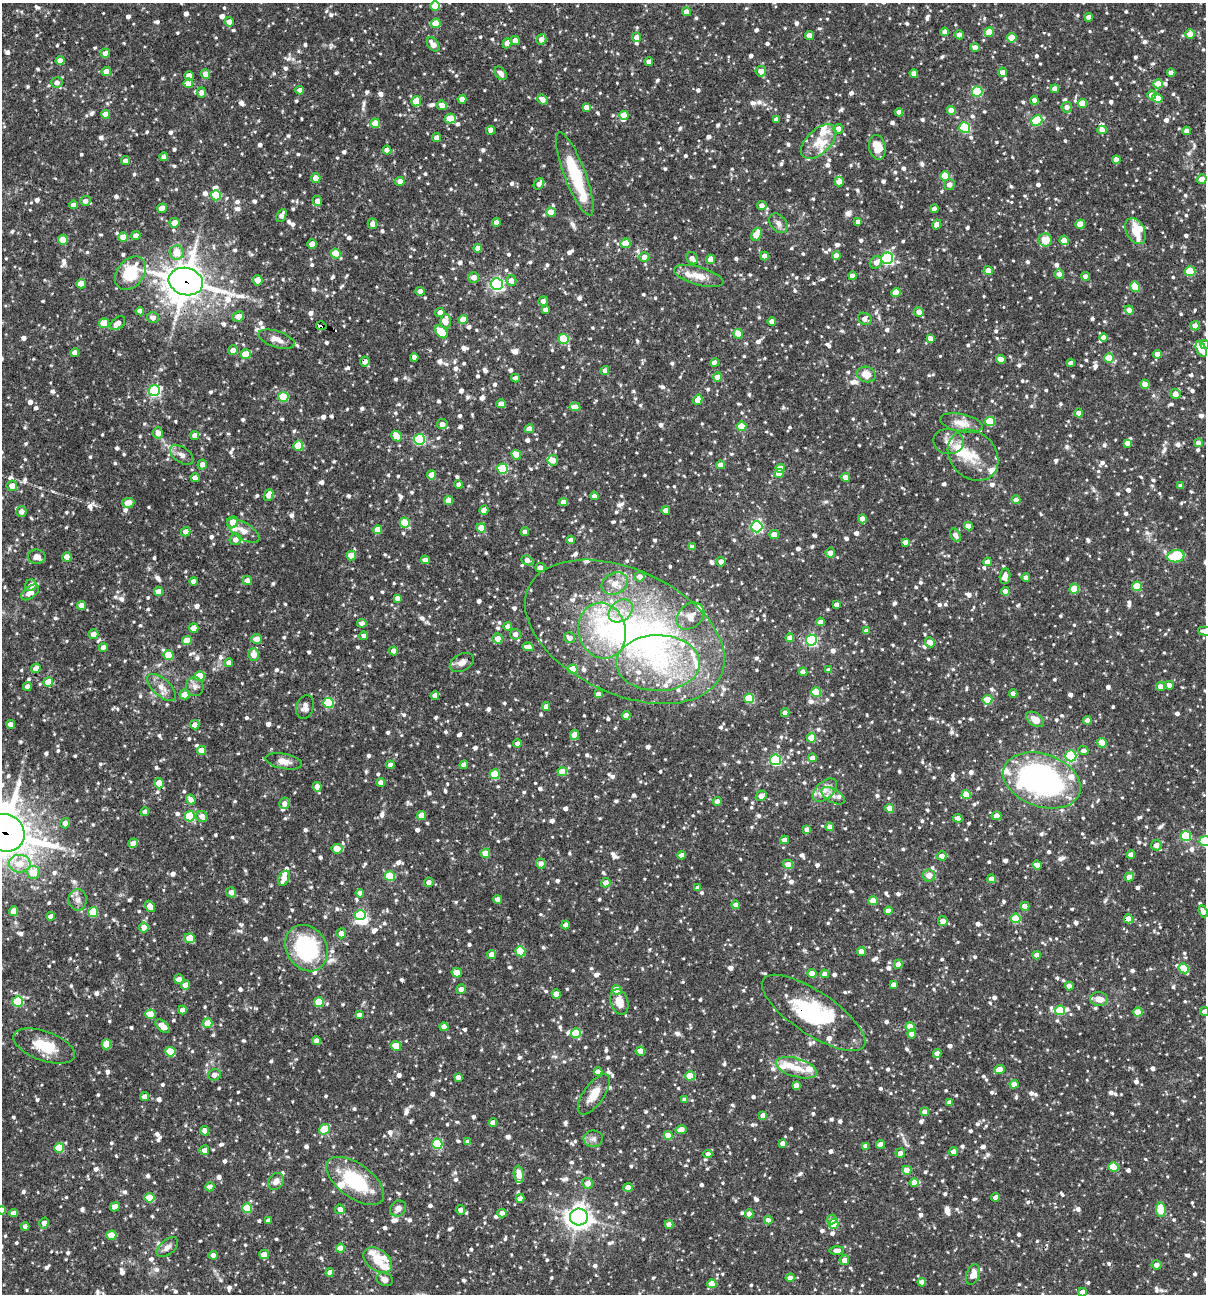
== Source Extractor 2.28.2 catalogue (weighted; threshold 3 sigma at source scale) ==
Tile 11 of 4 x 4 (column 3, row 3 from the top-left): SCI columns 2657-3860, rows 1293-2584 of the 5188 x 5168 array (HDU 1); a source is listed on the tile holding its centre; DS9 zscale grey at full resolution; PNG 1208 x 1296 px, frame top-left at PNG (2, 3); each listed source drawn as its Kron ellipse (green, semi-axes under 4 px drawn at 4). Shown black and unused: <1% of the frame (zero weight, under 3 of 4 exposures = <1% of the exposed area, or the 3 px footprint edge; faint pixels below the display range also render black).
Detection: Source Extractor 2.28.2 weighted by HDU 2 'WHT'; one run over the whole footprint, this tile lists its part. Background 0.0835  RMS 0.0039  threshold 0.0176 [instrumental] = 3 sigma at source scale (4.5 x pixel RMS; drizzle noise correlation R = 1.50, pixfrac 1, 0.05/0.05 arcsec/px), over >= 5 px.
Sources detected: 1508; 4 inside a brighter object's white glare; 1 cosmic-ray / hot-pixel residue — neither listed nor drawn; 52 inside a brighter listed object's ellipse — not listed separately; of the other 1451, all 500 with FLUX_AUTO >= 1.9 (the completeness limit of this list) listed and drawn (951 fainter detections not listed), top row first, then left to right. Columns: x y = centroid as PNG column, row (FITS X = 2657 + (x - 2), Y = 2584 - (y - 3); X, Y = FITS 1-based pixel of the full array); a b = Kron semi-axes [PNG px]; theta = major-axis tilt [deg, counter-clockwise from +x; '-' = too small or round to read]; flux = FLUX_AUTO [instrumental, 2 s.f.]
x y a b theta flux
435 6 4 4 - 6.9
686 12 4 4 - 3.2
1089 17 4 4 - 2.6
229 22 4 4 - 2.5
436 23 5 4 - 8.2
945 32 4 4 - 2.8
989 32 5 4 - 7.4
1190 34 5 4 - 4.3
809 35 4 4 - 3.2
959 35 4 4 - 2.7
636 37 5 4 - 2.5
1012 38 5 4 - 8.7
541 39 5 4 - 3
515 40 4 4 - 2.8
507 43 5 4 - 2.6
433 44 8 5 -52 3.7
975 47 4 4 - 2.8
105 53 4 4 - 2.7
60 61 4 4 - 3.5
649 61 4 4 - 2.1
106 71 5 4 - 3.3
761 71 5 5 - 3
1003 72 5 4 - 2.8
501 73 7 5 -55 2.5
1171 73 4 4 - 2.4
206 74 5 4 - 3.9
914 74 4 4 - 3
189 76 4 4 - 5
57 82 6 5 - 1.9
188 83 5 4 - 3.9
1158 84 4 4 - 7.3
1055 89 4 4 - 4.2
300 90 4 4 - 2.3
201 92 5 4 - 2
977 92 5 5 - 26
1152 95 4 4 - 4.7
1157 98 6 4 -30 5.8
462 99 4 4 - 2.9
542 99 5 4 - 2.8
1034 100 4 4 - 2.6
416 101 5 4 - 7.8
1082 103 4 4 - 8.1
442 105 5 4 - 3.7
586 107 4 4 - 2.5
1067 107 5 5 - 2.1
951 110 4 4 - 4.2
899 112 4 4 - 2.8
105 114 4 4 - 3.6
624 115 5 4 - 4
450 118 5 5 - 9.9
776 120 4 4 - 2.1
1037 120 6 5 - 22
375 123 4 4 - 6.5
965 127 5 5 - 32
838 129 5 5 - 2.8
491 130 4 4 - 2.3
1102 130 4 4 - 2.8
1187 131 4 4 - 3.4
437 138 4 4 - 2.9
819 142 21 12 44 6.8
877 147 12 8 -80 7.9
387 150 4 4 - 2.9
164 157 4 4 - 2.4
1116 160 4 4 - 2.9
125 161 4 4 - 2.5
575 174 44 10 -69 23
945 176 5 4 - 9.8
316 178 5 5 - 3.3
1202 179 5 4 - 3
400 181 5 4 - 3.4
839 181 5 4 - 2.8
539 184 6 4 54 2
949 184 5 5 - 2.7
216 195 5 5 - 16
85 201 5 5 - 1.9
317 201 5 5 - 2.7
73 205 4 4 - 2.7
762 205 5 4 - 2.1
162 208 5 4 - 3.6
934 209 4 4 - 2.3
551 212 4 4 - 6.2
281 215 7 4 64 2
496 222 4 4 - 2.5
858 222 4 4 - 2
174 223 5 5 - 4
779 223 11 7 -50 2.1
372 224 5 5 - 2.5
937 224 5 4 - 2.9
1080 224 5 4 - 6.2
1136 231 14 9 -61 5.2
756 234 7 4 65 7.8
136 236 4 4 - 2.7
123 237 5 4 - 4.5
63 240 5 5 - 6.4
1045 240 6 6 - 6.1
1064 240 5 4 - 6.6
626 243 5 5 - 9.2
312 244 5 4 - 4.5
478 248 4 4 - 3.4
177 253 7 7 - 6.1
336 254 5 5 - 12
836 255 4 4 - 3.1
764 256 4 4 - 3.6
644 257 5 5 - 2.5
692 258 6 5 - 2
887 258 6 5 - 67
710 259 5 4 - 2.8
876 262 6 5 - 2.5
988 271 4 4 - 3.7
1190 271 5 5 - 13
130 273 19 13 53 16
1059 274 5 5 - 2
699 276 25 9 -16 5.9
852 276 4 4 - 3.1
1085 276 4 4 - 2.3
474 277 5 5 - 2.9
258 280 5 5 - 3.4
511 281 5 5 - 2.8
186 282 17 13 -16 820
81 284 5 4 - 4.7
497 284 6 6 - 78
1135 287 5 5 - 13
420 291 4 4 - 2.6
896 292 4 4 - 7.4
543 301 5 4 - 1.9
545 310 4 4 - 2.1
1129 310 4 4 - 2.4
140 311 4 4 - 2.5
440 312 4 4 - 2.5
919 312 5 5 - 2.3
238 316 6 5 - 2.6
153 317 6 5 - 2
463 319 4 4 - 5.1
865 319 7 6 - 2.3
445 321 7 5 89 4
772 321 4 4 - 2.4
104 323 5 5 - 7.6
118 323 9 5 40 2.6
321 326 5 3 - 41
1195 326 5 4 - 2.6
442 332 7 5 -48 11
738 334 5 4 - 6
1104 337 4 4 - 3.3
930 338 4 4 - 2.9
277 339 19 8 -18 3.3
564 339 5 5 - 24
1205 344 4 4 - 3.1
1201 349 8 5 -67 4.6
233 350 5 5 - 2.7
75 353 4 4 - 2.7
246 354 5 5 - 9.1
1157 354 4 4 - 4.1
414 357 4 4 - 2.5
1109 358 5 4 - 11
1001 359 5 4 - 3.4
365 362 5 5 - 2.4
715 363 4 4 - 2.7
1071 363 4 4 - 2.6
605 371 4 4 - 2.6
866 374 9 8 - 4.7
718 377 4 4 - 4.2
515 378 4 4 - 2.1
1145 384 4 4 - 5
154 390 5 5 - 58
1175 394 5 5 - 2.8
283 397 5 5 - 18
698 400 5 4 - 5.2
501 404 4 4 - 3.3
575 407 5 4 - 3.9
1078 413 4 4 - 2.5
990 421 5 5 - 16
961 423 22 9 -12 4.7
442 424 5 5 - 2.7
741 426 5 4 - 9.3
529 429 5 4 - 2.9
158 433 5 5 - 3.3
195 435 4 4 - 3.1
396 436 6 5 - 5.6
419 439 5 5 - 40
948 441 15 12 -10 3.7
1127 443 4 4 - 2.4
1198 443 4 4 - 2.3
298 446 5 5 - 13
182 455 13 7 -35 2.2
516 455 5 4 - 5.9
973 455 28 22 -46 10
553 460 5 5 - 3.6
202 464 5 4 - 2.7
720 465 4 4 - 2.7
780 468 4 4 - 3.7
502 469 5 5 - 24
779 473 5 4 - 4.5
431 475 4 4 - 5.5
845 477 4 4 - 2.8
195 478 4 4 - 3.2
459 484 4 4 - 2.2
12 486 5 5 - 3.2
1181 486 4 4 - 2.3
268 495 6 4 66 3.4
594 496 4 4 - 1.9
1016 500 4 4 - 3
449 501 4 4 - 4.9
563 502 4 4 - 2.5
128 503 6 4 7 4.1
484 510 5 4 - 3.5
666 510 4 4 - 2.7
21 511 5 5 - 2.5
863 519 4 4 - 4
233 522 6 5 - 3.7
405 523 5 5 - 15
968 526 4 4 - 2.7
757 527 5 5 - 51
481 528 4 4 - 6.9
378 530 4 4 - 5.6
243 531 18 8 -32 3.6
186 532 5 4 - 3.1
525 532 4 4 - 2.5
774 534 5 5 - 3.2
955 535 7 5 -59 2.5
235 539 6 5 - 2.3
571 540 4 4 - 2.7
905 542 4 4 - 2.4
692 547 4 4 - 2
830 553 5 5 - 2.6
351 556 5 4 - 7
1176 556 8 6 8 14
37 557 9 7 -8 2.6
67 557 5 4 - 2.9
425 560 4 4 - 2.1
527 560 6 4 -22 2.9
721 562 5 4 - 2.9
987 562 4 4 - 2.3
540 567 5 4 - 2.2
1005 576 7 5 82 2.8
639 577 5 5 - 2.9
1026 578 4 4 - 2.1
247 580 5 4 - 2.6
193 581 4 4 - 2.5
615 584 14 10 25 4.4
31 585 6 5 - 2.8
1137 586 5 4 - 11
1074 589 5 4 - 9.9
1005 591 4 4 - 2.5
30 592 10 6 37 3.4
158 592 4 4 - 3.5
397 598 4 4 - 2.1
81 605 4 4 - 2.8
836 605 4 4 - 2.3
621 611 13 10 41 5.3
690 616 15 11 42 4.8
821 622 4 4 - 2.7
362 623 5 4 - 2.2
508 626 4 4 - 2.8
194 628 5 4 - 5.2
602 631 28 23 -75 23
866 631 4 4 - 2.2
1205 631 7 4 -6 3.1
625 632 106 62 -25 140
93 634 5 5 - 2.7
515 634 5 5 - 2.6
364 636 4 4 - 2.3
569 638 6 5 - 2.5
790 638 4 4 - 2.7
257 639 5 5 - 3
498 639 5 5 - 4
811 640 5 5 - 49
187 641 5 4 - 7.2
930 642 5 4 - 3.3
528 647 6 4 -8 2.9
103 648 4 4 - 2.9
394 651 4 4 - 2.8
254 654 6 5 - 3.9
168 655 5 5 - 11
462 662 13 8 29 2.7
229 663 4 4 - 2.8
658 663 42 28 0 37
36 668 5 4 - 3
573 669 5 5 - 10
829 670 4 4 - 2.4
803 672 4 4 - 3.3
200 676 5 5 - 15
48 682 5 4 - 6.1
1169 685 4 4 - 2.6
1160 686 4 4 - 2.7
27 687 4 4 - 2.4
162 687 17 8 -42 3.7
195 687 9 8 - 2
816 692 5 5 - 12
185 694 5 5 - 4.1
598 694 4 4 - 2.6
1013 694 4 4 - 3
435 696 4 4 - 2.5
749 698 5 5 - 15
987 700 5 4 - 12
329 703 5 5 - 24
546 706 4 4 - 2.5
305 707 12 8 73 2.2
785 713 4 4 - 2.6
626 715 4 4 - 2.9
1035 719 10 6 -35 4.2
1087 720 4 4 - 2.5
10 724 4 4 - 2.1
195 725 5 4 - 2.7
574 735 5 4 - 4.3
811 738 4 4 - 8.1
1102 743 5 4 - 8.5
517 744 4 4 - 2.3
202 750 4 4 - 5.4
1083 751 5 4 - 2.1
1071 756 5 5 - 40
812 758 4 4 - 2.5
775 760 5 5 - 42
284 761 18 7 -11 3.2
390 765 4 4 - 2.6
464 765 4 4 - 2.8
562 772 4 4 - 8.2
495 774 5 5 - 15
1042 780 40 26 -19 95
381 782 4 4 - 2.9
159 783 5 4 - 6
317 787 5 4 - 2.5
825 790 14 8 42 3.6
966 794 4 4 - 9.1
761 796 6 4 31 2.8
833 796 13 6 -30 2.3
191 799 5 4 - 2.5
717 802 4 4 - 3
284 803 5 5 - 2.1
890 809 4 4 - 7
145 812 4 4 - 2.2
421 815 4 4 - 4.5
190 816 5 5 - 24
202 816 6 5 - 2.7
996 816 5 4 - 2.9
958 818 5 4 - 3.1
65 823 5 5 - 2
830 827 4 4 - 2.8
807 830 4 4 - 2.3
5 833 20 18 -31 1400
1186 836 5 5 - 26
785 840 4 4 - 2.6
1205 841 6 5 - 27
133 843 5 4 - 2.9
1156 845 5 5 - 2.8
337 849 5 5 - 7.1
485 853 4 4 - 5.1
1131 854 4 4 - 2.3
682 855 4 4 - 2.6
942 856 4 4 - 2.8
541 863 5 5 - 2
20 864 11 9 -1 6
788 864 5 4 - 3.1
1037 865 5 4 - 2.7
33 872 6 6 - 6.9
929 875 6 6 - 3.2
390 876 5 5 - 18
1129 877 5 4 - 3
284 878 8 5 61 3.4
991 879 4 4 - 2.7
429 882 5 4 - 1.9
606 883 5 4 - 3.1
698 888 4 4 - 2.1
231 892 5 5 - 2.2
360 893 4 4 - 2.9
498 899 4 4 - 3.2
78 900 10 9 - 2.2
873 901 4 4 - 6.5
736 905 4 4 - 2.6
150 906 6 4 -52 3.9
1025 906 4 4 - 3.6
13 911 5 4 - 3
888 911 4 4 - 3.2
1203 911 6 4 -67 2.4
93 912 5 5 - 18
360 915 6 5 - 33
51 916 4 4 - 2.6
1016 918 5 5 - 15
1128 919 4 4 - 6.1
943 921 5 5 - 2.6
566 925 4 4 - 2.3
144 928 5 5 - 3
341 933 5 5 - 2.7
190 938 5 5 - 8.1
306 948 24 20 -58 39
520 951 5 5 - 14
861 951 4 4 - 4.9
491 954 5 4 - 3
1037 955 4 4 - 2.7
898 964 4 4 - 2.8
1184 968 5 4 - 11
457 973 5 4 - 6.5
812 974 4 4 - 6.8
825 974 4 4 - 3.1
179 979 5 5 - 2.7
186 985 4 4 - 4
893 985 4 4 - 2.3
1069 986 4 4 - 2.3
461 989 5 4 - 2.8
617 990 5 4 - 8.5
556 994 4 4 - 4.2
1099 999 9 7 -5 3.4
18 1001 5 5 - 21
319 1002 5 5 - 15
619 1002 13 8 -71 4.7
182 1010 4 4 - 2.9
1060 1010 5 5 - 17
1138 1012 4 4 - 6.5
1205 1012 4 4 - 2.8
813 1013 60 21 -34 32
150 1014 5 5 - 8.9
359 1015 4 4 - 1.9
208 1023 5 5 - 6.9
163 1026 9 5 -41 4.3
444 1027 4 4 - 4.1
910 1027 4 4 - 8.5
576 1033 5 5 - 16
912 1034 4 4 - 3.1
316 1041 4 4 - 2.8
106 1044 5 4 - 7.7
44 1046 32 14 -20 12
396 1046 5 4 - 9.2
640 1051 4 4 - 4.6
170 1052 5 5 - 14
937 1053 4 4 - 2.6
796 1068 21 9 -16 5.7
1000 1069 5 4 - 5.4
598 1072 4 4 - 2.8
214 1075 6 5 - 2.2
690 1076 5 4 - 11
458 1077 4 4 - 2.5
1014 1084 4 4 - 4
796 1085 4 4 - 2.4
594 1094 24 10 55 5.7
145 1097 4 4 - 2.7
685 1100 4 4 - 2.7
949 1102 4 4 - 2.1
925 1112 4 4 - 2.6
763 1115 4 4 - 2.9
493 1123 4 4 - 2.8
324 1129 6 5 - 15
681 1130 5 4 - 4.6
204 1131 5 4 - 1.9
668 1135 4 4 - 5.7
593 1139 9 8 - 1.9
468 1142 4 4 - 2.7
782 1143 4 4 - 2.2
437 1144 5 5 - 25
880 1144 4 4 - 3.3
865 1146 4 4 - 2.5
59 1148 5 5 - 13
204 1150 5 4 - 2.6
954 1152 4 4 - 3.2
900 1153 5 4 - 2
708 1154 4 4 - 2.2
1114 1167 5 4 - 11
907 1170 4 4 - 7.8
519 1174 9 5 -82 4.4
355 1181 33 17 -36 24
276 1182 9 7 51 2.4
588 1183 5 5 - 3
914 1183 4 4 - 3.5
210 1187 5 4 - 2.6
628 1187 4 4 - 2.5
996 1197 4 4 - 2.5
150 1198 5 5 - 10
520 1198 4 4 - 2.5
115 1207 5 4 - 4
247 1208 5 5 - 18
398 1208 9 7 41 2.4
340 1209 5 4 - 2.4
2 1210 4 4 - 2.5
460 1210 5 4 - 2.2
1161 1210 7 5 -84 13
13 1213 4 4 - 2.2
502 1213 4 4 - 2.7
749 1214 4 4 - 2.6
579 1217 9 8 - 280
768 1220 4 4 - 2.8
832 1220 5 4 - 2
268 1221 4 4 - 2.1
44 1223 5 4 - 2.6
669 1224 4 4 - 3.3
834 1224 5 4 - 9
25 1226 4 4 - 2.1
111 1235 5 4 - 6.3
167 1247 13 7 40 2.1
340 1248 4 4 - 4.6
836 1250 7 4 0 2.1
213 1255 4 4 - 2.8
264 1255 5 4 - 3.5
378 1260 16 10 -37 5.2
844 1260 5 5 - 2.8
1157 1265 5 4 - 2.5
330 1272 4 4 - 2.6
973 1275 10 6 72 4.1
790 1278 4 4 - 2.9
385 1279 8 6 -20 2.2
922 1282 4 4 - 3.9
712 1284 4 4 - 7
1082 1292 4 4 - 2.5
Overlapping masked pixels (flux is a lower limit): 7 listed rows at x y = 186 282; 321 326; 365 362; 1042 780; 5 833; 1128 919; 813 1013
Isophote crosses this tile's border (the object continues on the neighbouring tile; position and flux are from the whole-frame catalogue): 6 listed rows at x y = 1205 344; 1205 631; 5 833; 1205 841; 1205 1012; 2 1210